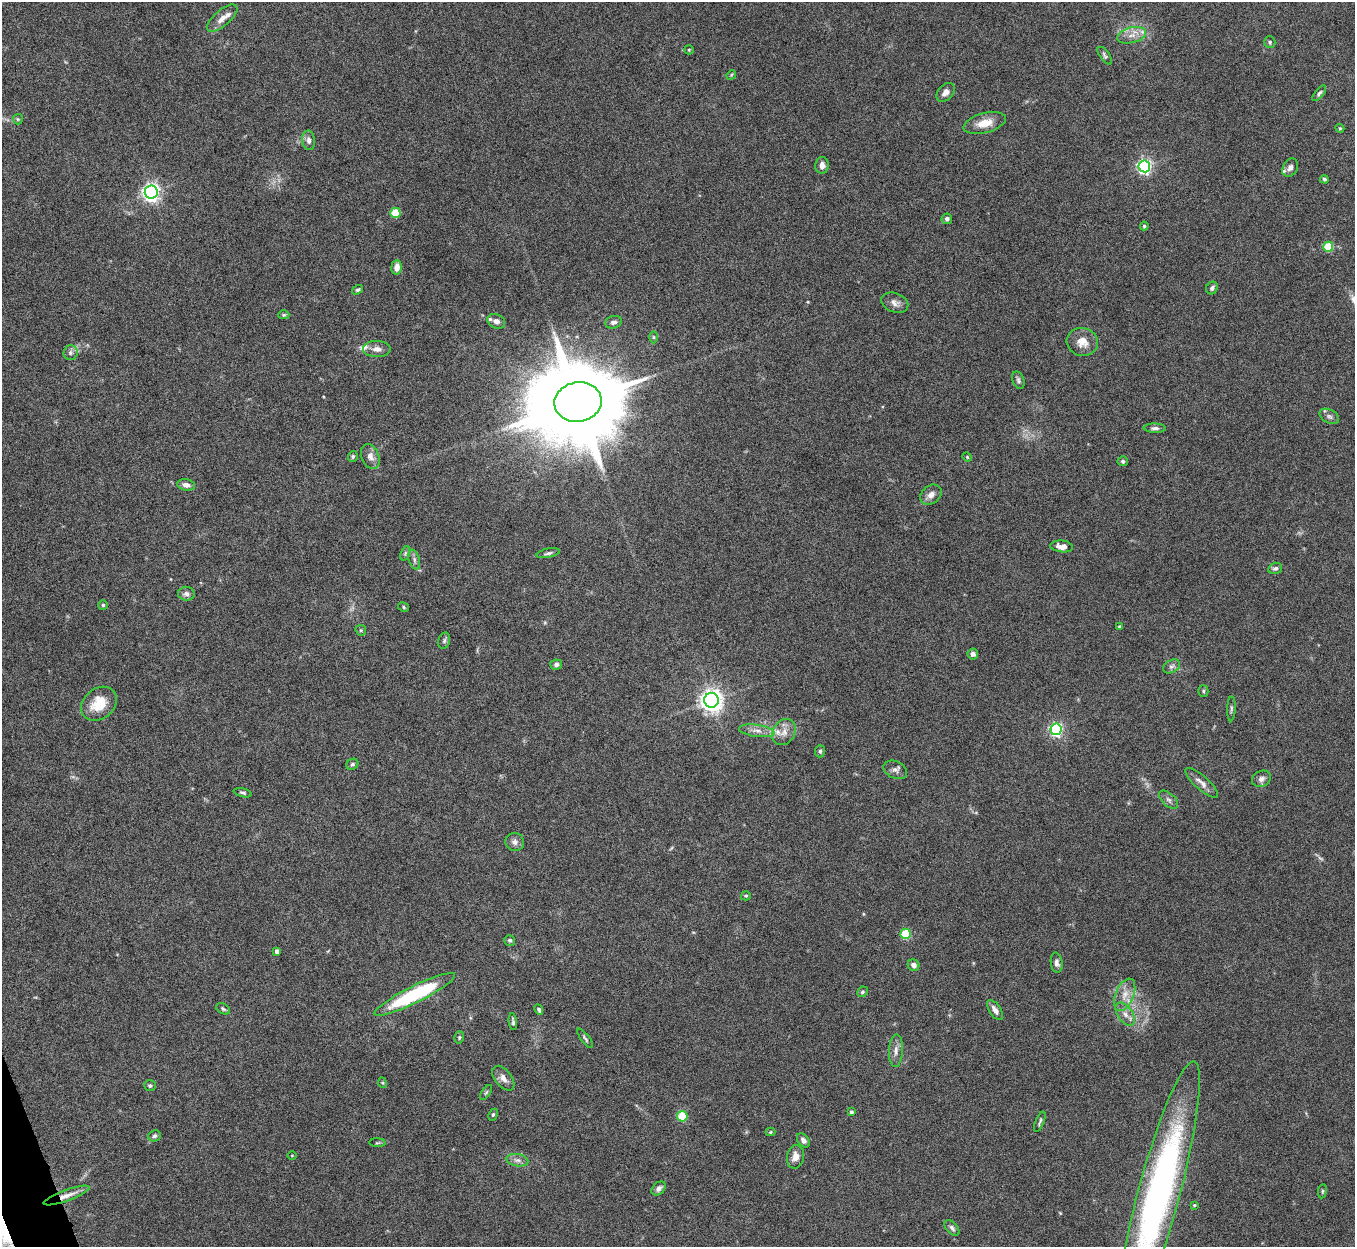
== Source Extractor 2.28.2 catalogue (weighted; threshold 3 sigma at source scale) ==
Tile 7 of 4 x 4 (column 3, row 2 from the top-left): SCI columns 2709-4061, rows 2640-3884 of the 5422 x 5403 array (HDU 1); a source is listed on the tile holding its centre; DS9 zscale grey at full resolution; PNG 1357 x 1249 px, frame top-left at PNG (2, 2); each listed source drawn as its Kron ellipse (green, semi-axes under 4 px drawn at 4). Shown black and unused: <1% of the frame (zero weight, under 8 of 15 exposures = <1% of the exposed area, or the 3 px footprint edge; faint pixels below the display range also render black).
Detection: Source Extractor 2.28.2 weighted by HDU 2 'WHT'; one run over the whole footprint, this tile lists its part. Background 0.161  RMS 0.0048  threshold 0.0196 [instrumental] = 3 sigma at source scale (4.09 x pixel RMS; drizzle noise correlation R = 1.36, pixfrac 0.8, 0.05/0.05 arcsec/px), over >= 5 px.
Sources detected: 116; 2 too faint to see at this stretch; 1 inside a brighter object's white glare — neither listed nor drawn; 4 inside a brighter listed object's ellipse — not listed separately; the other 109 listed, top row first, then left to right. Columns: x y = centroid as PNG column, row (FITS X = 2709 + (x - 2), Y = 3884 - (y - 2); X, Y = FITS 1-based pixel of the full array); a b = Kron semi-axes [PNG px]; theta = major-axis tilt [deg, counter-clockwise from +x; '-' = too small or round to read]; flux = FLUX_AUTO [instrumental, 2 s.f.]
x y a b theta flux
222 18 19 8 41 3.4
1132 35 15 8 13 3.8
1270 42 6 5 - 0.75
689 50 5 4 - 0.48
1105 56 10 5 -54 0.98
731 75 5 4 - 0.46
946 92 11 7 45 2.5
1319 93 9 4 50 0.99
18 119 5 5 - 0.54
985 123 21 10 14 6.6
1340 128 4 4 - 0.5
309 140 10 6 -82 1.8
822 165 8 6 86 2.3
1144 166 6 6 - 110
1290 168 10 7 57 2.3
1324 179 4 4 - 0.85
151 192 6 6 - 190
395 213 5 5 - 18
947 219 5 5 - 1.1
1144 226 4 3 - 0.91
1328 247 5 5 - 20
397 267 7 5 84 3.3
1212 288 6 5 - 1.3
358 290 6 4 36 0.78
895 303 14 9 -22 2.6
284 315 5 4 - 0.69
496 321 9 7 -26 2.2
613 322 8 6 13 1.5
653 337 6 4 -89 0.64
1082 342 16 14 -15 5.6
377 349 14 8 -2 2.9
70 353 7 7 - 1.3
1018 380 9 5 -69 1.1
578 402 24 19 9 8500
1329 416 10 6 -28 1.4
1155 428 11 4 -2 1.3
353 456 5 5 - 0.66
370 456 13 8 -68 3
967 457 5 4 - 0.45
1123 461 5 5 - 0.88
186 485 9 5 -10 2.1
931 495 11 9 39 2.9
1062 546 11 6 -5 2.9
405 553 7 4 70 0.73
548 553 12 4 12 1.2
414 560 10 5 -73 1.4
1275 568 7 5 16 1.1
186 594 8 7 - 1.7
103 605 5 5 - 0.63
404 607 6 4 -30 0.62
1119 627 3 3 - 0.6
361 630 5 5 - 0.61
444 641 8 6 74 1
973 654 5 5 - 1.3
556 665 6 5 - 1.3
1172 666 9 6 28 1.3
1203 691 5 5 - 0.68
711 700 7 7 - 330
99 704 19 15 39 11
1231 709 12 3 88 0.85
1056 729 6 5 - 90
757 731 18 6 -8 3.2
784 732 14 11 59 3.9
820 751 6 5 - 0.8
352 764 6 5 - 0.82
895 770 12 8 -27 2
1261 779 10 7 26 1.8
1202 783 21 7 -41 3
243 793 9 4 -13 0.88
1169 800 11 6 -44 1.5
515 842 9 9 - 2
746 896 5 4 - 0.56
906 934 5 5 - 23
510 940 5 5 - 0.92
277 951 4 4 - 2
1057 963 10 6 -82 1.7
914 965 6 5 - 2.4
862 992 5 5 - 0.83
415 994 45 8 26 44
1125 995 17 9 68 5
223 1009 7 5 -30 0.84
539 1010 5 4 - 0.93
995 1010 11 5 -56 2.4
1125 1014 13 7 -54 3
513 1022 8 3 -83 0.91
459 1037 6 4 72 0.65
585 1038 11 3 -53 0.86
896 1051 16 7 87 2.6
503 1078 14 8 -51 2.9
383 1083 5 3 - 0.47
150 1086 6 5 - 0.83
486 1092 8 3 56 0.59
851 1112 4 3 - 0.99
493 1115 6 4 63 0.64
682 1116 5 5 - 15
1040 1122 11 3 68 0.77
771 1132 5 4 - 0.48
155 1136 6 5 - 0.92
803 1140 8 5 -52 1.5
377 1143 8 3 -1 0.58
292 1155 5 3 - 0.35
795 1157 12 8 80 3.4
517 1160 11 6 -11 2
659 1188 8 5 44 1.7
1322 1191 7 3 81 0.57
1159 1194 137 21 75 190
66 1196 24 5 20 4.1
1194 1205 4 3 - 0.58
952 1228 9 5 -46 1.3
Isophote crosses this tile's border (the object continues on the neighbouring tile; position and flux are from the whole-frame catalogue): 1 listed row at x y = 1159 1194